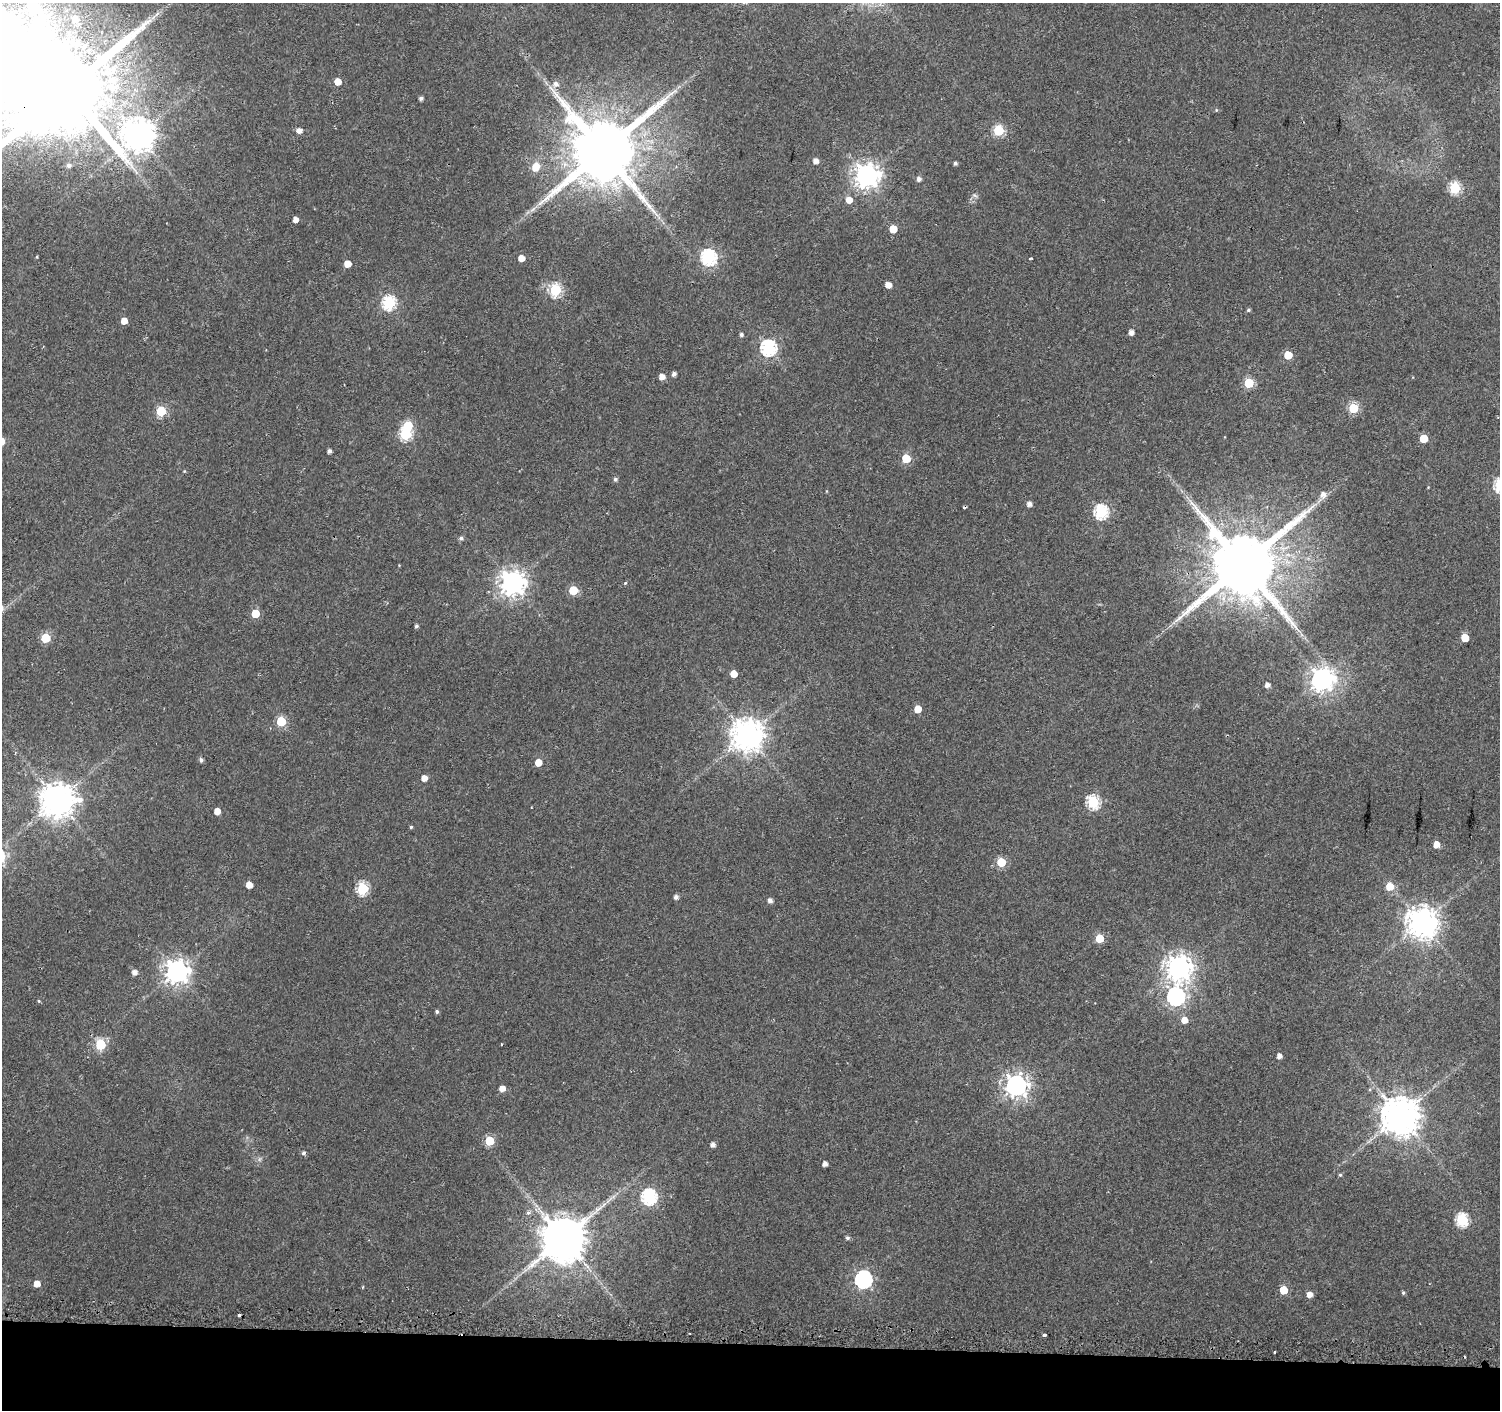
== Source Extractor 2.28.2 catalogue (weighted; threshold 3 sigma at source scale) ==
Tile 8 of 3 x 3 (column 2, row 3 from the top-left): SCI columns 1618-3115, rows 1365-2772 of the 4662 x 5899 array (HDU 1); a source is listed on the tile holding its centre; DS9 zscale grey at full resolution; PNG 1502 x 1412 px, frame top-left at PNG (2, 3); no overlay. Shown black and unused: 5% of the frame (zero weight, under 2 of 3 exposures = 3% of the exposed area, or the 3 px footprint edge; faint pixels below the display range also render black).
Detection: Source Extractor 2.28.2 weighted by HDU 2 'WHT'; one run over the whole footprint, this tile lists its part. Background 0.0177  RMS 0.0033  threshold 0.0147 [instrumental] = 3 sigma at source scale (4.5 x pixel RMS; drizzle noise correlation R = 1.50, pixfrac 1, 0.0396/0.0396 arcsec/px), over >= 5 px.
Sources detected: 118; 1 too faint to see at this stretch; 2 inside a brighter object's white glare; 2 cosmic-ray / hot-pixel residue — not listed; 1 inside a brighter listed object's ellipse — not listed separately; the other 112 listed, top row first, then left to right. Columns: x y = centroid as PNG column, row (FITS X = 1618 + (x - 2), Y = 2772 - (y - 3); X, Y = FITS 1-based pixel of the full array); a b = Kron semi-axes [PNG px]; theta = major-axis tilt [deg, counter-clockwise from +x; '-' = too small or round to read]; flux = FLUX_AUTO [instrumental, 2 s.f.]
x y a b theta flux
75 19 9 8 - 3.7
338 82 5 5 - 4.3
556 84 7 6 - 1.7
112 87 23 13 1 8.4
67 89 18 12 87 6500
421 98 4 4 - 0.89
1216 110 5 3 - 0.31
299 130 5 5 - 1.8
998 130 6 5 - 25
138 135 16 11 9 580
603 150 19 17 63 3700
816 161 5 5 - 2.1
955 163 4 4 - 0.73
68 165 6 5 - 1.1
536 167 9 7 63 5
867 175 8 8 - 290
919 179 5 5 - 1.3
1455 188 6 6 - 29
974 195 8 4 -31 0.7
849 200 6 6 - 3
533 209 10 5 36 1.2
295 219 4 4 - 2.2
893 229 5 5 - 7.5
37 257 4 3 - 0.25
708 257 7 7 - 70
521 258 5 5 - 3.3
1030 258 4 2 - 0.33
347 264 5 5 - 4.3
888 285 5 5 - 3.2
555 290 6 6 - 36
389 303 6 6 - 47
1248 310 4 4 - 0.6
124 321 5 5 - 3.2
1131 332 5 4 - 1.9
741 335 5 4 - 0.74
768 348 7 7 - 73
1288 355 5 5 - 8.6
674 374 4 4 - 1.1
662 377 5 5 - 2.8
1249 383 5 5 - 18
1353 408 5 5 - 19
161 411 5 5 - 18
405 434 6 6 - 33
1424 438 5 5 - 8.8
329 451 4 4 - 1.1
906 458 5 5 - 11
615 479 5 5 - 0.75
1323 494 8 7 - 2.1
1029 504 4 4 - 1.8
1101 512 7 6 - 50
461 538 5 5 - 0.85
1243 565 19 18 - 3700
513 583 8 8 - 320
625 583 4 4 - 0.35
573 590 5 5 - 12
255 613 5 5 - 7.5
416 626 4 4 - 0.7
45 638 5 5 - 14
1465 638 5 5 - 6.1
734 674 5 5 - 4.2
1322 679 8 8 - 270
1267 685 5 5 - 1.8
918 709 5 5 - 5.2
281 721 5 5 - 17
747 735 10 9 - 580
201 760 5 4 - 0.85
538 762 5 5 - 4.6
424 778 5 5 - 2.6
57 800 10 10 - 640
1093 802 7 6 - 38
217 811 5 5 - 3.2
411 827 4 4 - 0.44
1436 844 5 5 - 3.4
1001 862 5 5 - 13
249 885 5 5 - 3.6
1390 886 6 6 - 6.2
362 888 6 6 - 33
676 897 5 5 - 1.1
770 901 5 5 - 1.5
1422 922 9 9 - 520
1099 938 5 5 - 9
1179 968 9 8 - 340
177 971 8 8 - 280
134 972 5 5 - 1.8
1176 997 8 7 - 110
39 1001 4 4 - 0.37
437 1012 4 4 - 0.61
1184 1020 6 5 - 3.2
100 1044 6 5 - 25
1279 1056 4 4 - 1.6
1016 1086 8 8 - 240
502 1089 5 5 - 2.5
1400 1115 11 10 - 940
489 1141 5 5 - 13
713 1145 4 4 - 1.6
304 1153 4 3 - 1.3
825 1164 4 4 - 1.6
1340 1175 4 4 - 0.48
649 1197 7 7 - 63
610 1199 14 2 49 0.98
528 1213 7 6 - 0.81
1462 1220 6 6 - 37
563 1238 12 11 - 1500
847 1238 5 5 - 0.7
863 1279 7 7 - 99
37 1284 5 5 - 3.1
362 1287 3 3 - 0.36
1284 1290 5 5 - 9
1403 1292 4 4 - 0.55
1310 1295 5 5 - 2.3
1044 1335 4 3 - 2
1275 1352 3 3 - 0.75
Overlapping masked pixels (flux is a lower limit): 2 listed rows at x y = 603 150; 1243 565